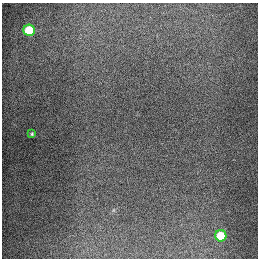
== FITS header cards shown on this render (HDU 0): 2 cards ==
NAXIS1  =                  256
NAXIS2  =                  256

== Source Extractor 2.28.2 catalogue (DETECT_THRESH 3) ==
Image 256 x 256 px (HDU 0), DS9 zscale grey, 1 PNG px = 1 image px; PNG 260 x 260 px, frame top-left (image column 1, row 256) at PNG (2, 3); each listed source drawn as its Kron ellipse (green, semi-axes under 4 px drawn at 4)
Background 1280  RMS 26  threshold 78.4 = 3 sigma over >= 5 px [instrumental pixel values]
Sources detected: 3; all 3 listed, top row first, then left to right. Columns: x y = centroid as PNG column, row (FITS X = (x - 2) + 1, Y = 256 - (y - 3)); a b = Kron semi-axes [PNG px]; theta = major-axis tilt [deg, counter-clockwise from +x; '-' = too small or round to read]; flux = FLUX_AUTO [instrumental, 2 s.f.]
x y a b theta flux
29 30 6 5 - 94000
32 134 3 3 - 2000
221 236 6 5 - 73000